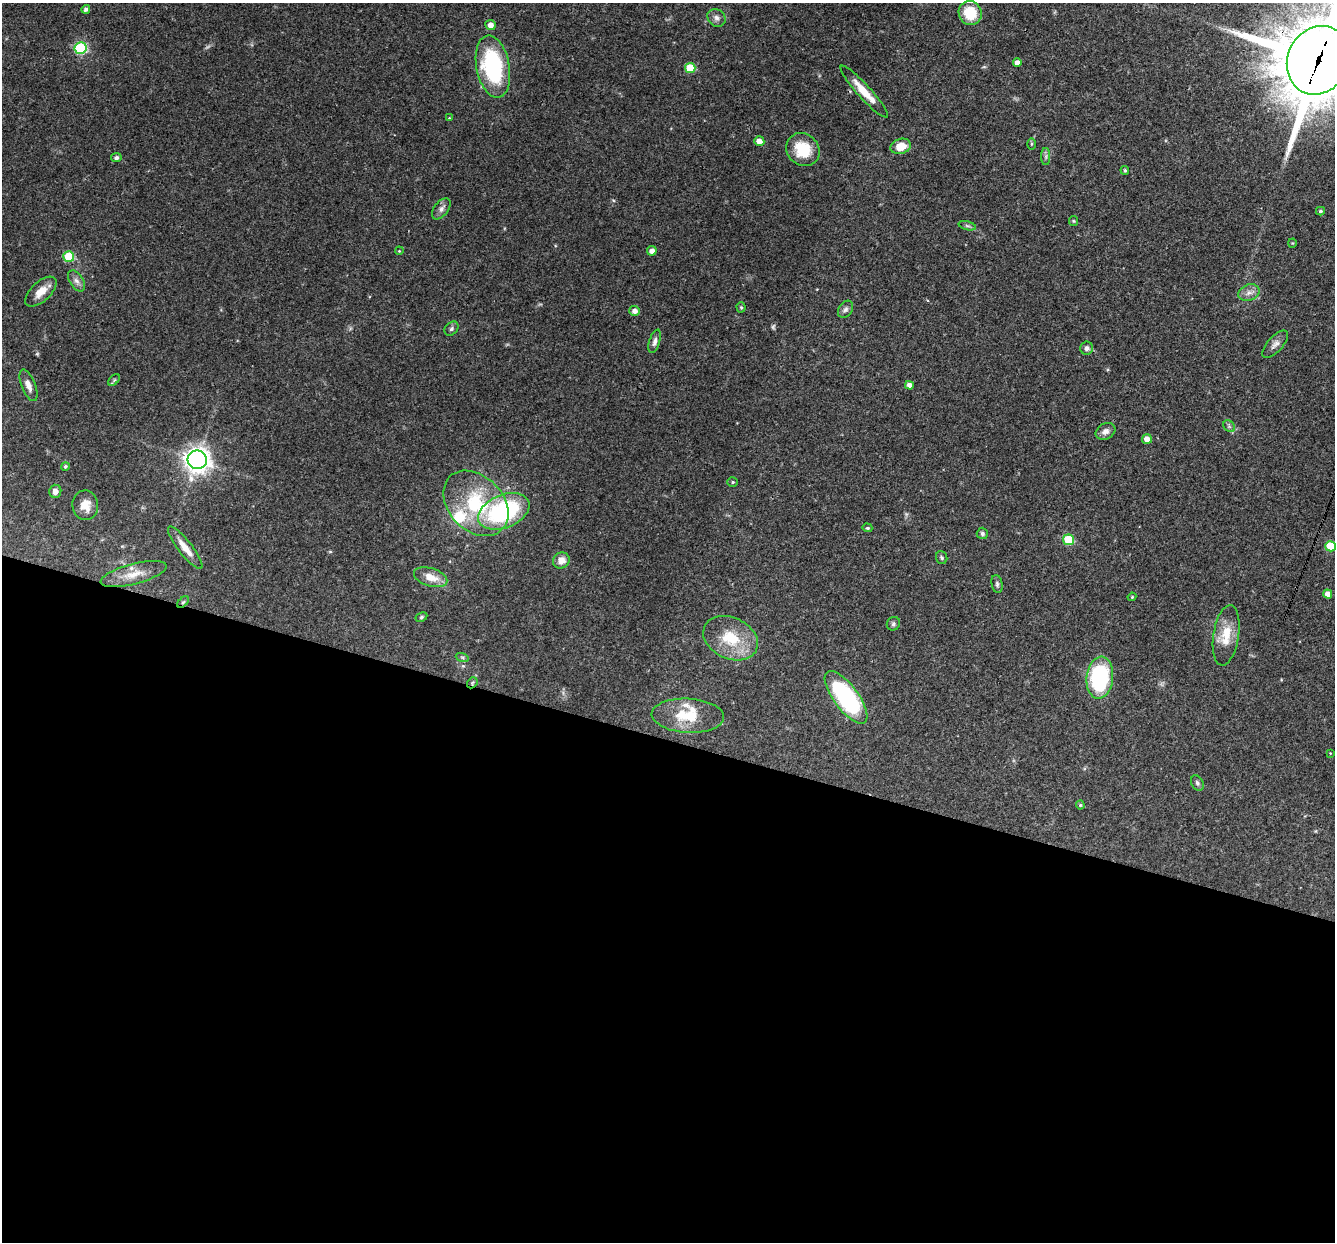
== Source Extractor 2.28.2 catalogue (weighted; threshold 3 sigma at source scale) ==
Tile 14 of 4 x 4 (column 2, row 4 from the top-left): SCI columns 1334-2666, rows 258-1497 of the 5331 x 5348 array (HDU 1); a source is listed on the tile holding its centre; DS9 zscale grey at full resolution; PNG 1337 x 1244 px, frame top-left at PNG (2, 3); each listed source drawn as its Kron ellipse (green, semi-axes under 4 px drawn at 4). Shown black and unused: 41% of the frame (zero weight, under 3 of 4 exposures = <1% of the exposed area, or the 3 px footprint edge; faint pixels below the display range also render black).
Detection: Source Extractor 2.28.2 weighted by HDU 2 'WHT'; one run over the whole footprint, this tile lists its part. Background 0.0576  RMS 0.0032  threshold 0.0146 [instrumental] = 3 sigma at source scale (4.5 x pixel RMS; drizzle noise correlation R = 1.50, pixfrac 1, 0.05/0.05 arcsec/px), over >= 5 px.
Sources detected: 78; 1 too faint to see at this stretch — neither listed nor drawn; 3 inside a brighter listed object's ellipse — not listed separately; the other 74 listed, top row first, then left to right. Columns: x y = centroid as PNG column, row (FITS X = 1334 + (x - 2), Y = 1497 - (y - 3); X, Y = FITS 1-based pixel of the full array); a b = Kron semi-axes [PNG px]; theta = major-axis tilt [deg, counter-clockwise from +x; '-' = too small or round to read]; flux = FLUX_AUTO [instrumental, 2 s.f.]
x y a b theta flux
86 9 4 4 - 0.84
970 13 12 11 - 8
716 18 10 8 -40 1.4
490 25 5 5 - 2.1
80 48 6 6 - 34
1318 60 35 30 62 3700
1017 62 4 4 - 1.7
493 67 31 16 -79 37
690 68 5 5 - 12
864 92 34 7 -48 5.7
449 118 4 3 - 0.25
759 141 5 5 - 2.5
1031 144 6 4 89 0.37
901 146 10 7 17 5
803 150 18 15 -45 10
1046 156 8 4 90 0.78
116 158 5 4 - 0.81
1125 170 4 3 - 0.43
441 209 12 7 52 1.5
1320 211 4 3 - 0.53
1074 221 5 4 - 0.35
967 226 9 3 -13 0.65
1292 243 4 4 - 0.28
399 251 4 3 - 0.27
652 251 4 4 - 1.9
69 256 5 5 - 16
76 281 12 6 -57 1.5
41 292 19 9 43 4
1249 293 11 8 20 1.9
741 307 5 4 - 0.48
846 309 9 6 56 1
635 311 5 5 - 1.8
451 329 8 6 48 0.77
655 341 12 5 73 1.3
1275 344 17 7 48 1.7
1087 348 6 6 - 1.2
114 380 7 4 46 0.54
28 385 17 7 -68 2.3
909 385 4 4 - 1.5
1229 426 7 5 -47 0.67
1106 431 10 8 29 1.5
1147 439 5 4 - 2.5
197 460 10 9 - 240
65 466 4 4 - 0.56
733 482 5 4 - 0.46
55 491 6 6 - 1.7
476 503 37 27 -45 24
85 505 15 13 -84 3.7
504 511 27 16 22 39
867 528 5 4 - 0.4
982 533 6 5 - 0.66
1069 540 5 5 - 16
1330 546 5 5 - 12
185 548 26 7 -52 4
942 557 6 5 - 0.55
561 560 8 7 - 2.7
134 574 34 10 15 5.3
431 577 17 9 -17 4.3
997 584 9 5 -77 0.77
1328 594 4 4 - 2.3
1132 597 4 3 - 0.31
183 602 7 4 44 0.56
421 617 6 4 28 0.46
893 624 7 6 - 0.71
1226 635 30 12 81 7.1
731 638 28 20 -25 12
462 657 7 4 -18 0.54
1100 678 21 13 83 34
472 683 6 4 49 0.55
846 697 31 12 -53 45
688 716 36 17 -3 11
1330 753 3 3 - 0.2
1197 783 8 5 -62 0.79
1080 805 4 4 - 0.36
Overlapping masked pixels (flux is a lower limit): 3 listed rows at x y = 1318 60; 183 602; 472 683
Isophote crosses this tile's border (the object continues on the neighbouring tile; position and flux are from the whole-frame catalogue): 2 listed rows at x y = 1318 60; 1330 546